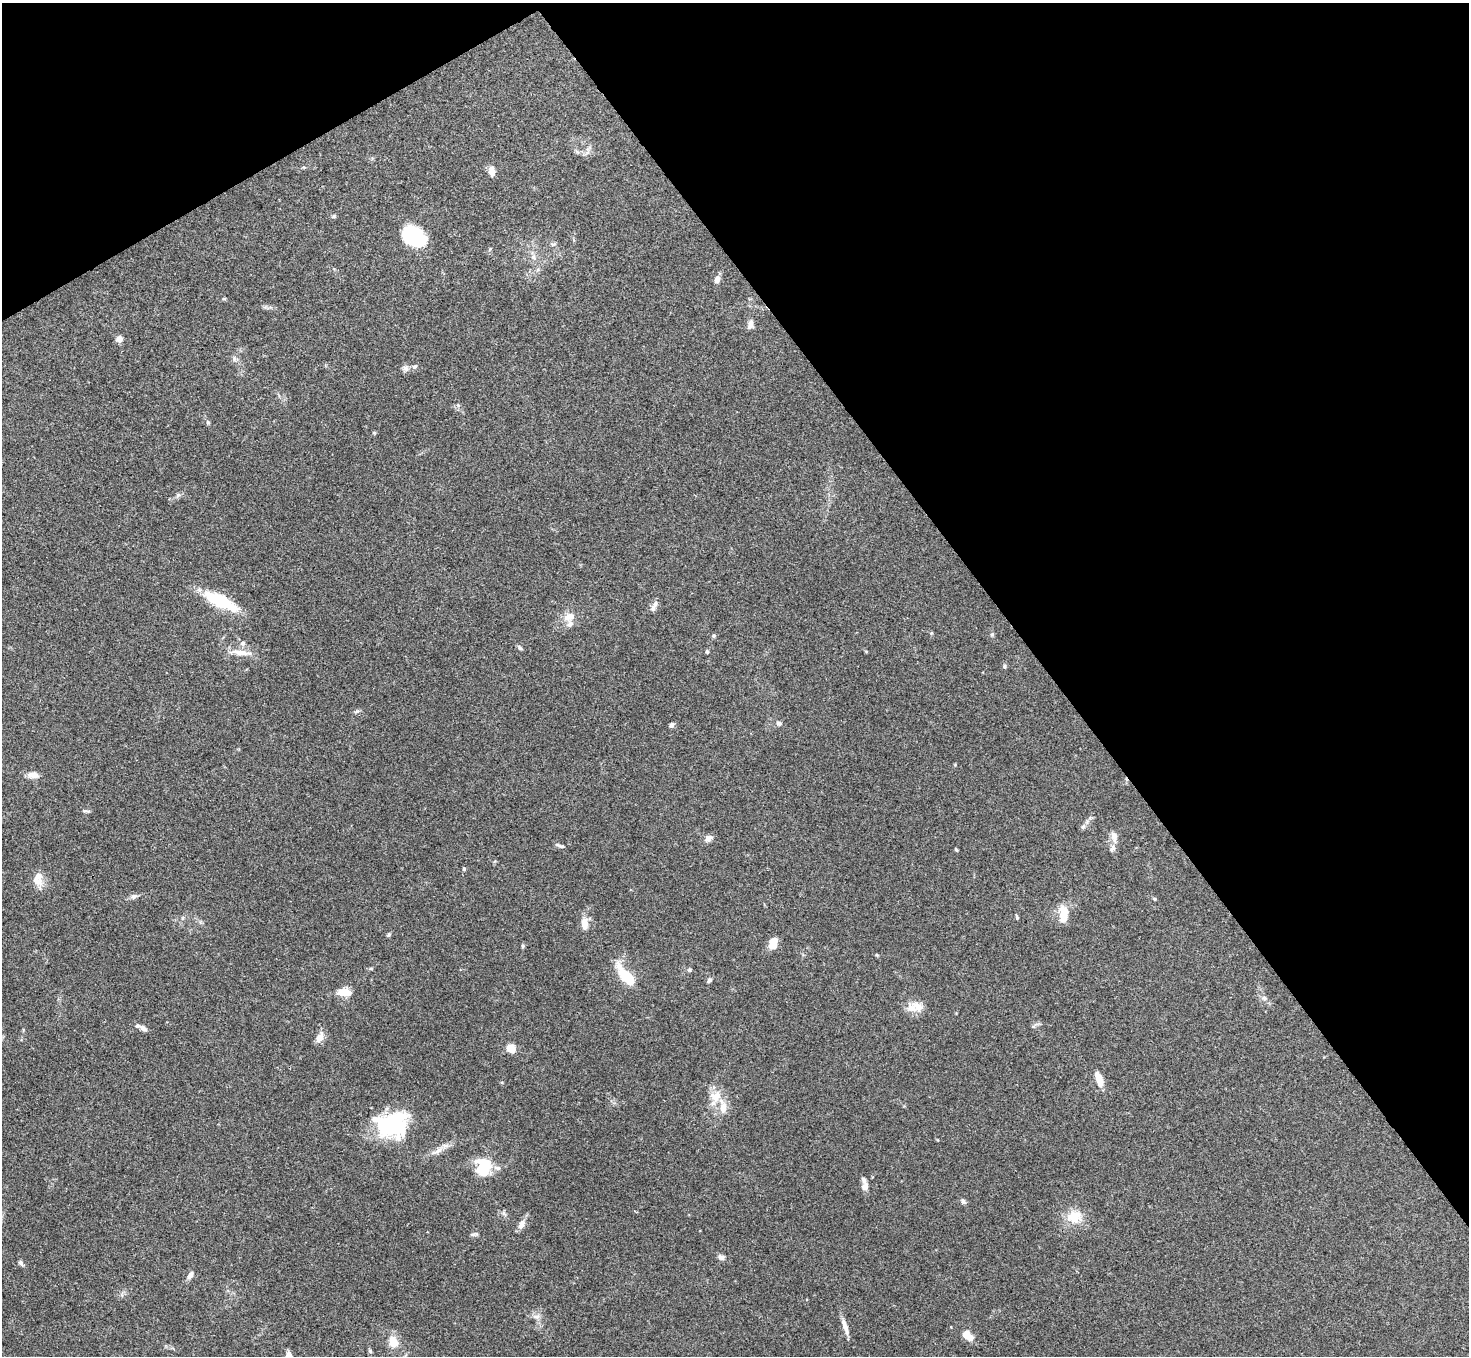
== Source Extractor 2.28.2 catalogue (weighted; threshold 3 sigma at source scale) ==
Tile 3 of 4 x 4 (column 3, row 1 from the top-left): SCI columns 2939-4405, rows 4221-5574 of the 5878 x 5873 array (HDU 1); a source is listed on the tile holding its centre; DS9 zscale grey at full resolution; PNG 1471 x 1358 px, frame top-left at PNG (2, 3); no overlay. Shown black and unused: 33% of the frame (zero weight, under 3 of 4 exposures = <1% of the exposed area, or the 3 px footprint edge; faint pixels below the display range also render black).
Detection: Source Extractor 2.28.2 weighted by HDU 2 'WHT'; one run over the whole footprint, this tile lists its part. Background 0.0767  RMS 0.0058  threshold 0.0259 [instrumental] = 3 sigma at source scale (4.5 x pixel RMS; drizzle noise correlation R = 1.50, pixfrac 1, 0.05/0.05 arcsec/px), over >= 5 px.
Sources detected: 88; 1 inside a brighter object's white glare — not listed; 9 inside a brighter listed object's ellipse — not listed separately; the other 78 listed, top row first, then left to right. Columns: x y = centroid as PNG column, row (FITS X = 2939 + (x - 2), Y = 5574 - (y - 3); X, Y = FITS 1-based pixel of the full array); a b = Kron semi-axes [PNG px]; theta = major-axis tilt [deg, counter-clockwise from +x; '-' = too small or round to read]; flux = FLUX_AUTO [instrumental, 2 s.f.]
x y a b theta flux
491 171 13 7 -85 3.5
333 216 7 5 22 0.87
413 236 19 14 -30 47
553 244 8 5 8 1.2
490 249 5 3 - 0.55
533 257 6 6 - 1.7
717 280 8 6 67 3.2
750 324 11 7 76 2.9
119 339 7 6 - 3.6
234 359 8 6 -72 1.5
415 366 9 6 29 1.4
405 369 9 8 - 2.2
458 405 6 4 -19 0.91
208 422 6 4 -89 0.83
374 433 5 5 - 0.65
178 495 6 5 - 1.2
220 601 35 11 -26 32
654 606 15 5 66 2.3
569 617 17 10 20 5.9
931 633 6 3 70 0.53
992 634 6 5 - 0.87
714 636 4 4 - 1.2
243 643 7 6 - 1.6
520 648 7 5 -40 1.1
707 651 4 4 - 1
240 652 27 7 -5 6.7
1004 666 6 5 - 0.93
357 711 8 4 30 1
779 723 7 6 - 1.6
671 725 6 5 - 1.7
33 775 13 8 -5 4.1
85 811 11 4 -3 1.2
1083 827 8 5 62 1.4
1114 836 14 8 -83 3.9
708 838 11 8 37 2.6
557 845 10 5 -21 1.5
956 850 5 3 - 0.67
464 869 5 4 - 0.82
36 880 28 9 -57 5.1
133 896 10 7 14 1.9
1154 899 5 4 - 0.64
1063 914 22 10 -87 9.9
1017 917 6 3 -69 0.82
584 924 14 8 -85 5.7
389 934 6 4 61 0.93
773 943 14 9 77 6.2
523 946 5 5 - 0.76
877 955 5 4 - 0.53
371 968 6 4 18 0.72
689 970 6 5 - 0.84
624 976 25 9 -61 18
709 980 7 5 61 1.2
344 992 19 10 -1 6.6
1264 998 9 6 -11 1.8
911 1008 17 12 -39 6.3
1034 1025 12 3 45 1.1
143 1028 11 6 -38 2.1
320 1037 14 8 65 4.5
511 1048 10 9 - 5.4
1099 1080 16 8 -76 7.1
716 1096 18 15 49 9.2
392 1125 38 30 7 47
438 1151 22 7 30 4.8
483 1166 22 17 85 20
865 1187 9 8 - 2.9
963 1201 7 5 -50 1.4
504 1213 7 5 -59 1.3
1074 1217 22 18 2 12
521 1224 13 7 63 4.1
476 1234 8 5 19 1.3
721 1257 9 6 -17 2.3
21 1263 7 5 -54 1.4
190 1275 10 6 59 2.6
536 1316 11 6 -10 2.5
845 1327 22 6 -71 4.2
968 1336 12 7 -44 8.8
393 1342 12 9 -64 9.7
370 1351 6 4 -46 0.8